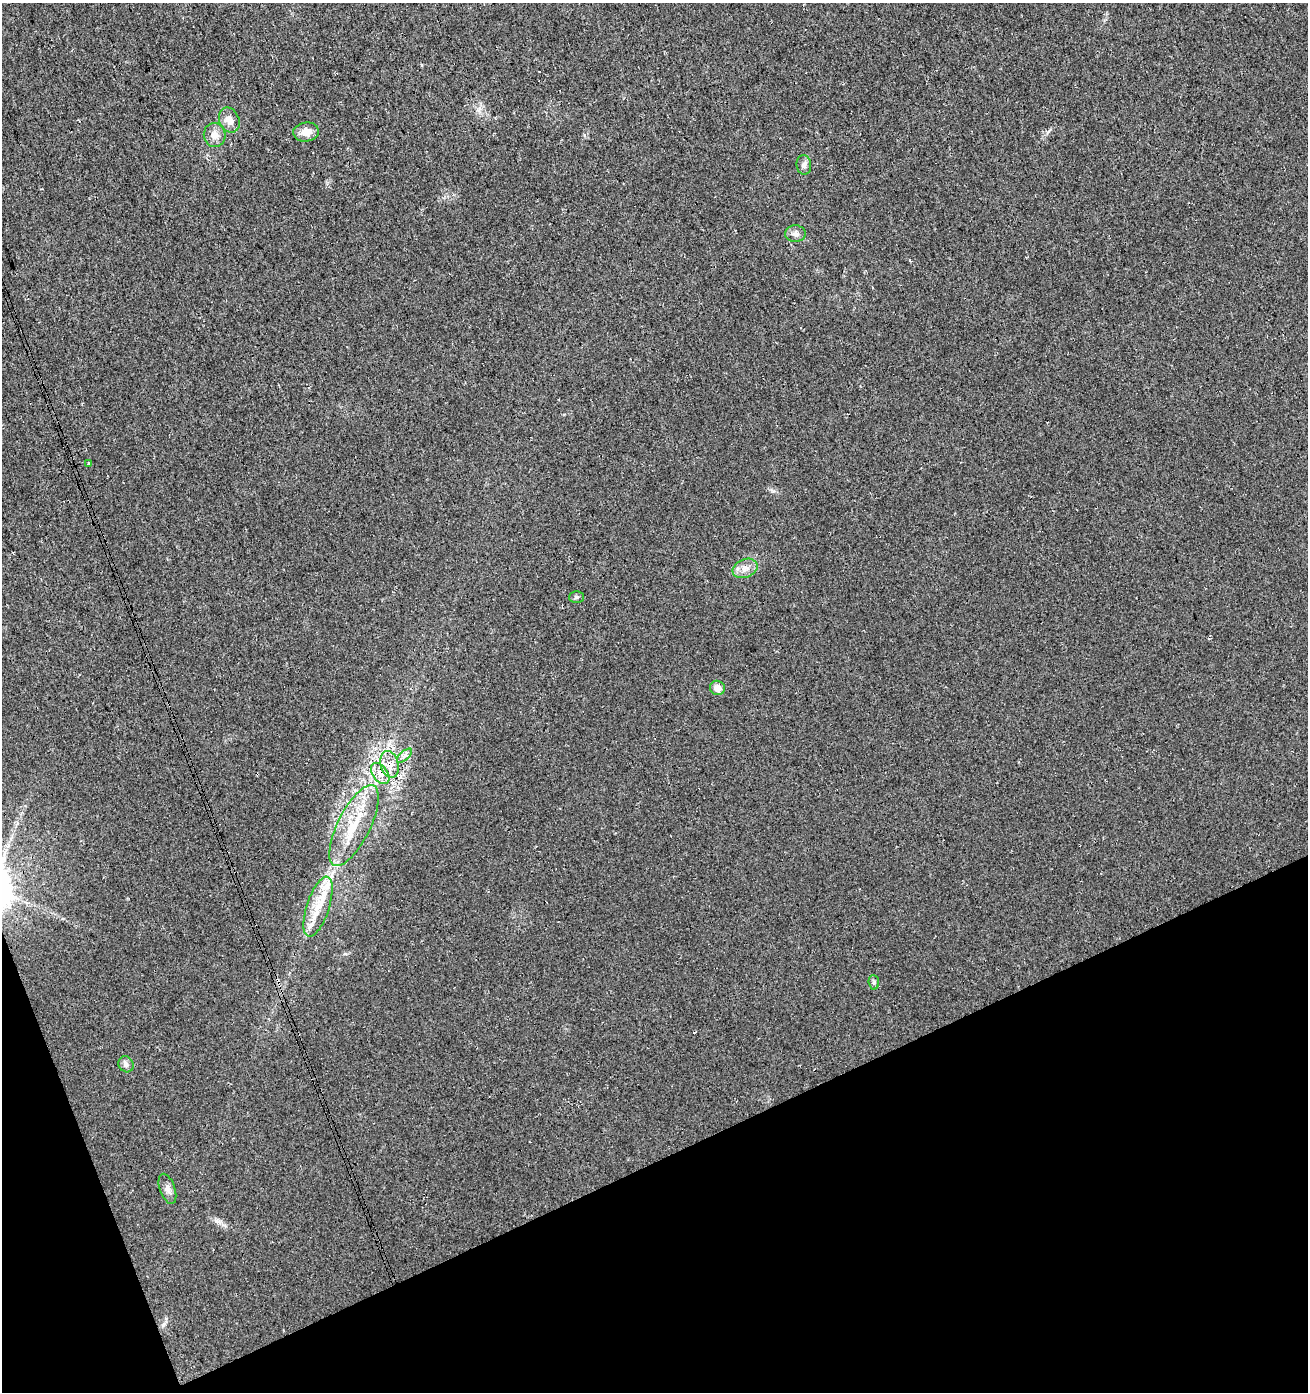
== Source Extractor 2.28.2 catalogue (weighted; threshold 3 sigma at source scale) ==
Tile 14 of 4 x 4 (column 2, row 4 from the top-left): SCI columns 1471-2776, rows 55-1444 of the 5495 x 5671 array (HDU 1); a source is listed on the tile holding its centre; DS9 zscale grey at full resolution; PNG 1310 x 1394 px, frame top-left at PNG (2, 3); each listed source drawn as its Kron ellipse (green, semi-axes under 4 px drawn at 4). Shown black and unused: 19% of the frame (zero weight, under 3 of 4 exposures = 5% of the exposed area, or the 3 px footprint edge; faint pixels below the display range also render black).
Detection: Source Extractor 2.28.2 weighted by HDU 2 'WHT'; one run over the whole footprint, this tile lists its part. Background 0.0153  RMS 0.0066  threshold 0.0296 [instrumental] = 3 sigma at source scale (4.5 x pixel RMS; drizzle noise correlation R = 1.50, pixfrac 1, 0.0396/0.0396 arcsec/px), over >= 5 px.
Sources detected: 19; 2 inside a brighter listed object's ellipse — not listed separately; the other 17 listed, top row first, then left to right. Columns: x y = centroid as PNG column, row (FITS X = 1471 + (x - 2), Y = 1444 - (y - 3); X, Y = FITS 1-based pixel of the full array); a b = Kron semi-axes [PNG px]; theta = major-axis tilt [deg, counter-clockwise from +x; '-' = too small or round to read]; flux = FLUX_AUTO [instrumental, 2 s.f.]
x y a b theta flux
229 120 13 10 -65 5.9
306 132 13 9 4 6.8
215 135 12 11 - 5.2
804 165 10 7 -84 2.4
795 234 10 8 0 3
89 463 3 3 - 2.6
745 568 13 9 23 5.1
576 597 7 6 - 1.4
717 688 8 7 - 5.1
404 756 9 4 42 2.4
390 764 13 9 -75 6.6
380 773 12 7 -55 5.3
354 825 44 16 64 28
318 907 31 11 72 16
874 982 7 5 -85 1.3
126 1064 8 7 - 2.3
167 1189 16 7 -70 3.7
Overlapping masked pixels (flux is a lower limit): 2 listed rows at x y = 390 764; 380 773
Unlisted compact peaks at least as high as the median listed source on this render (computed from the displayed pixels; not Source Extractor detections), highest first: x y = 216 1221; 773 491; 164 1324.